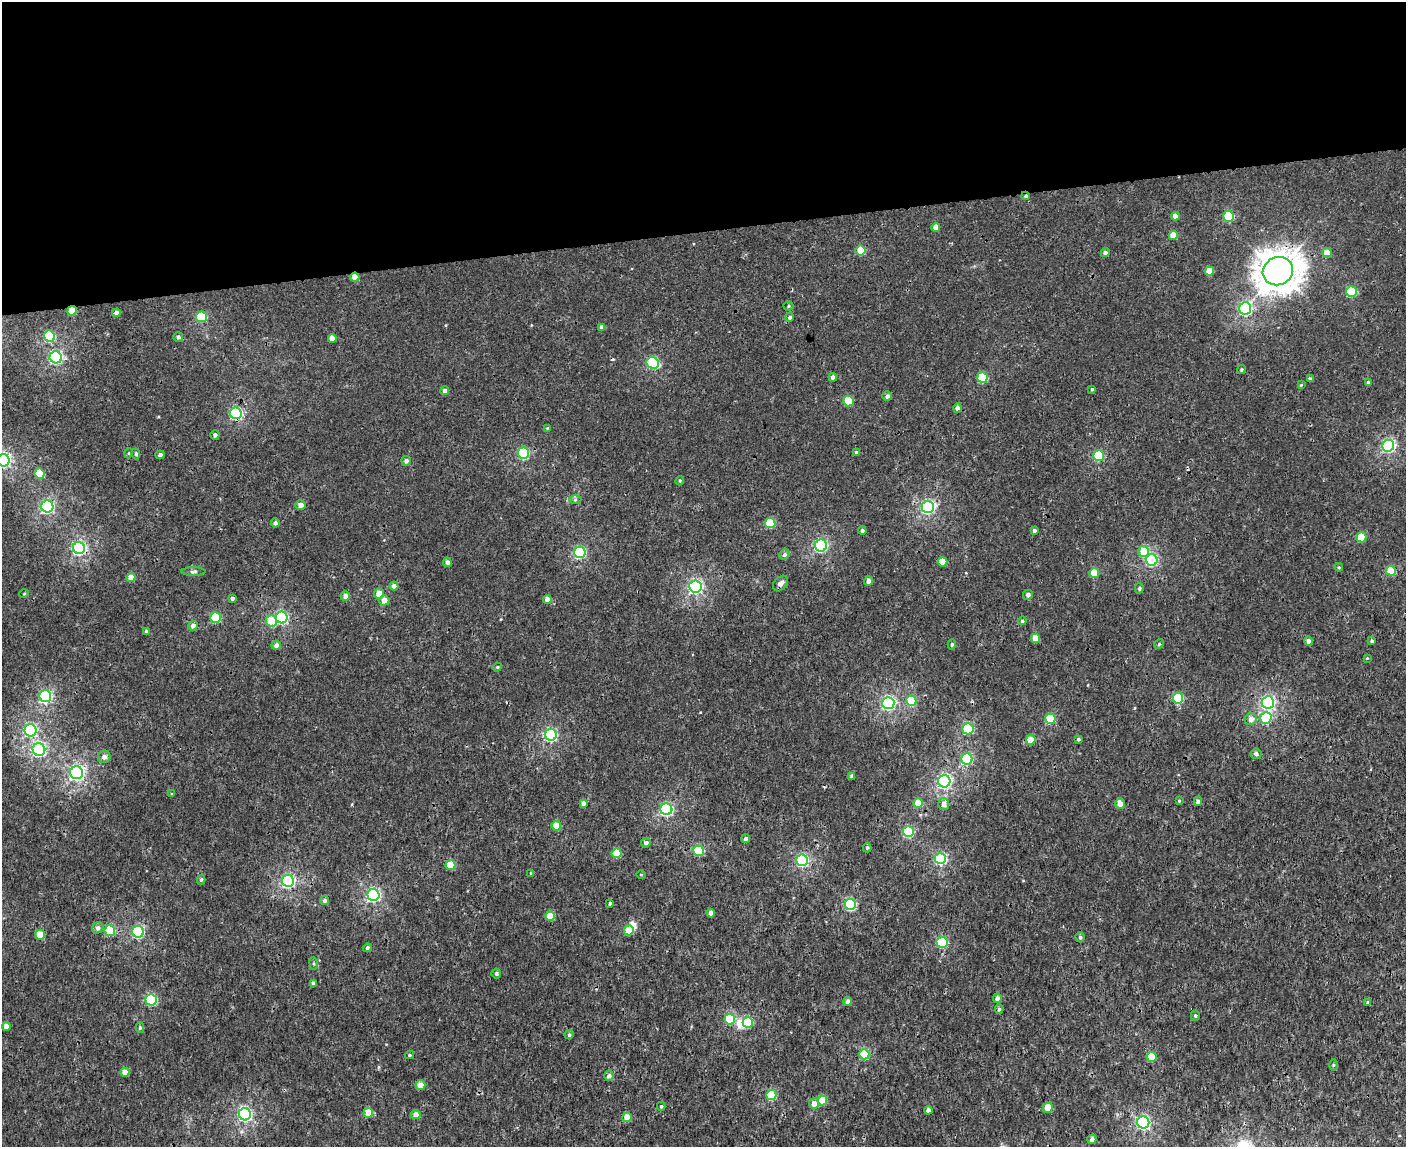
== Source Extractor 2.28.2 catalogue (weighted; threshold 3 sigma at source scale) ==
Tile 2 of 3 x 4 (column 2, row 1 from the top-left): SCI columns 1554-2957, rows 3444-4588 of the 4468 x 4596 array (HDU 1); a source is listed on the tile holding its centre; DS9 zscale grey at full resolution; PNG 1408 x 1149 px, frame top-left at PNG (2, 2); each listed source drawn as its Kron ellipse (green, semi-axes under 4 px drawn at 4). Shown black and unused: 20% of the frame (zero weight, under 3 of 4 exposures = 6% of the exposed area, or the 3 px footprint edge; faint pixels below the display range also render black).
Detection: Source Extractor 2.28.2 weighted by HDU 2 'WHT'; one run over the whole footprint, this tile lists its part. Background 2.24e-04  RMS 0.0014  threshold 0.0064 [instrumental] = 3 sigma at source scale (4.5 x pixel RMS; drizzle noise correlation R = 1.50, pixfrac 1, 0.0396/0.0396 arcsec/px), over >= 5 px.
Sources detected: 189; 2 inside a brighter object's white glare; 1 cosmic-ray / hot-pixel residue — neither listed nor drawn; the other 186 listed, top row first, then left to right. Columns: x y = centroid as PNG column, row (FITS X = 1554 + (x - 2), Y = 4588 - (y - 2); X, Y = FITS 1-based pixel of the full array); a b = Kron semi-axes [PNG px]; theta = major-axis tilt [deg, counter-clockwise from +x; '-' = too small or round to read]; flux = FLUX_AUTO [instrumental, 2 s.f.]
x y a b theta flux
1026 196 4 3 - 0.23
1175 216 4 4 - 1.1
1229 216 5 5 - 7
936 227 4 4 - 1.4
1173 235 4 4 - 2
861 250 5 5 - 3.7
1327 252 5 4 - 1.4
1105 253 4 4 - 0.5
1209 271 5 4 - 2
1278 271 15 14 - 240
355 277 4 4 - 1.6
1351 292 5 5 - 7.4
788 306 5 4 - 0.17
1245 309 6 6 - 22
72 311 5 4 - 3.1
116 313 4 4 - 0.59
201 317 5 5 - 8.3
790 317 4 4 - 0.43
602 327 4 4 - 0.64
50 336 6 5 - 8.7
178 337 5 4 - 0.36
332 339 4 4 - 1.4
56 357 6 6 - 23
653 363 6 5 - 11
1242 370 4 4 - 0.22
833 377 4 4 - 0.5
983 378 5 5 - 6.3
1310 379 4 3 - 0.24
1368 382 4 4 - 0.15
1301 385 4 3 - 0.12
1092 389 4 3 - 0.2
445 391 4 4 - 0.62
887 396 5 4 - 0.5
848 401 5 5 - 4.7
957 408 5 4 - 0.44
236 413 6 6 - 17
547 428 4 3 - 0.14
215 435 5 4 - 0.42
1388 446 6 6 - 22
856 452 4 4 - 0.28
129 453 5 3 - 0.13
523 453 6 5 - 13
136 454 5 4 - 0.28
160 455 4 4 - 0.41
1099 456 5 5 - 8.1
3 460 6 6 - 28
406 461 5 4 - 0.47
40 474 5 5 - 4.3
680 481 5 3 - 0.15
575 500 6 4 2 0.24
300 505 5 5 - 0.78
47 507 6 6 - 23
928 507 6 6 - 27
275 523 4 4 - 0.41
770 523 5 5 - 5.5
1034 530 4 4 - 0.35
862 531 4 4 - 0.3
1361 537 5 5 - 4
821 546 6 6 - 21
79 548 6 6 - 26
1144 551 5 5 - 3.5
580 552 6 5 - 13
784 554 5 5 - 0.4
1152 560 6 5 - 16
447 562 5 4 - 0.49
942 562 5 4 - 2.4
1339 567 4 4 - 0.16
1391 571 5 5 - 4.4
193 572 12 4 0 0.31
1094 573 5 5 - 3.1
131 577 4 4 - 1.6
868 581 4 4 - 0.74
780 583 9 6 49 0.59
394 586 4 4 - 0.72
695 587 6 6 - 30
1139 588 5 4 - 0.24
24 594 5 3 - 0.11
379 594 5 5 - 1.6
1028 595 5 4 - 0.49
345 596 5 4 - 0.73
232 598 4 3 - 0.35
547 599 4 4 - 1
384 600 5 5 - 1.2
282 617 6 6 - 17
215 618 5 5 - 7.7
271 621 6 5 - 2.6
1022 621 4 4 - 0.26
193 626 5 5 - 0.71
146 631 4 3 - 0.33
1035 638 5 4 - 2.1
1308 641 4 4 - 0.61
1372 641 4 4 - 0.27
952 644 5 4 - 0.25
1159 644 5 4 - 0.15
276 645 5 4 - 0.7
1367 658 4 3 - 0.11
497 667 5 4 - 0.14
45 696 6 6 - 17
1178 698 5 5 - 7.6
911 701 5 5 - 6.2
1268 702 6 6 - 26
888 703 6 6 - 26
1266 718 6 5 - 7.7
1050 719 5 5 - 6.3
1251 719 6 5 - 0.94
968 729 5 5 - 12
30 730 6 6 - 18
551 735 6 6 - 19
1078 739 3 3 - 0.22
1031 740 5 5 - 1.8
39 749 6 6 - 28
1256 754 5 5 - 0.44
104 757 6 6 - 0.59
967 759 5 5 - 11
77 773 6 6 - 32
852 776 4 4 - 0.5
944 781 6 6 - 27
172 794 4 3 - 0.14
1179 801 4 4 - 0.17
1198 801 4 4 - 0.57
583 803 4 4 - 0.55
918 803 5 4 - 2.8
944 804 6 5 - 0.73
1120 804 5 4 - 1.3
666 809 6 6 - 21
556 826 4 4 - 2.6
908 832 5 5 - 10
746 839 4 4 - 0.37
646 843 5 4 - 0.37
867 848 4 4 - 0.2
699 851 5 5 - 8
617 853 5 5 - 3.9
940 858 6 5 - 17
802 860 6 5 - 19
450 865 5 5 - 4
531 873 4 3 - 0.17
641 874 4 3 - 0.12
201 880 5 4 - 0.22
288 881 6 6 - 26
373 895 6 6 - 25
324 900 4 4 - 0.41
610 903 3 2 - 0.28
850 904 5 5 - 14
711 913 4 4 - 0.85
550 916 4 4 - 2.5
98 928 6 5 - 0.55
629 930 5 5 - 2.8
110 931 5 5 - 6.3
138 932 6 5 - 16
40 935 5 4 - 2.1
1080 937 5 4 - 0.26
942 942 5 5 - 10
367 948 5 4 - 0.29
314 963 6 3 -82 0.18
496 973 5 5 - 0.29
313 983 4 4 - 0.4
997 998 4 4 - 0.53
151 1000 5 5 - 10
848 1001 4 4 - 0.65
1368 1002 4 4 - 0.36
999 1009 4 4 - 0.23
1195 1016 5 4 - 0.2
730 1019 5 5 - 5.8
748 1022 5 5 - 5.4
6 1026 4 4 - 1.2
140 1028 5 4 - 0.26
569 1035 4 4 - 0.28
864 1054 5 5 - 7.5
409 1055 5 4 - 0.19
1152 1057 5 5 - 3.7
1333 1065 6 4 89 0.17
125 1072 4 4 - 1.9
609 1076 5 5 - 0.53
420 1085 5 5 - 1.5
771 1095 5 5 - 7.2
822 1100 5 5 - 3.6
814 1103 5 5 - 1.2
661 1106 4 4 - 0.2
1048 1108 5 5 - 1.9
928 1110 4 4 - 0.55
368 1113 5 5 - 2.7
245 1114 6 6 - 25
416 1114 5 4 - 1.3
627 1117 5 5 - 1.9
1143 1122 6 6 - 25
1092 1139 5 4 - 0.58
Overlapping masked pixels (flux is a lower limit): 7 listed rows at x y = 1026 196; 1278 271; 355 277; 72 311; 236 413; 821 546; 79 548
Isophote crosses this tile's border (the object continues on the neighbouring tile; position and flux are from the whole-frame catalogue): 1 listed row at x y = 3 460